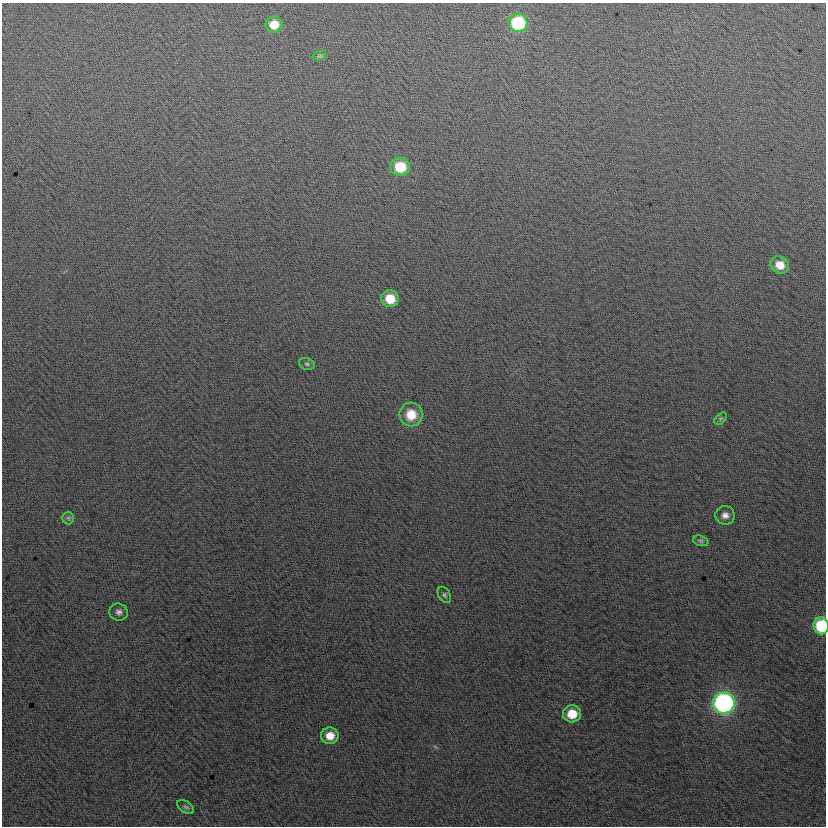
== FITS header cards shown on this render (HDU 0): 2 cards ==
NAXIS1  =                  824
NAXIS2  =                  824

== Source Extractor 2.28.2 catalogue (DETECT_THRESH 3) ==
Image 824 x 824 px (HDU 0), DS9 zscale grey, 1 PNG px = 1 image px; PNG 828 x 828 px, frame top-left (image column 1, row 824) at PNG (2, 3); each listed source drawn as its Kron ellipse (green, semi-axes under 4 px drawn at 4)
Background 4.35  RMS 13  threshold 40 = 3 sigma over >= 5 px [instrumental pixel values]
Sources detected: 19; all 19 listed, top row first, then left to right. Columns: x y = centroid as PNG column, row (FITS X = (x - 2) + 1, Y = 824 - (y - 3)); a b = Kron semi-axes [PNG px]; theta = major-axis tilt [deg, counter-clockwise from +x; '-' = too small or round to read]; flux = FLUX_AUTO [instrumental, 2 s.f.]
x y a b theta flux
518 23 9 9 - 58000
274 25 8 8 - 12000
319 56 7 4 18 1300
400 167 10 9 - 26000
780 265 9 8 - 12000
390 299 9 8 - 19000
307 364 8 5 -17 1900
411 415 12 11 - 19000
721 419 7 4 45 1800
725 515 10 9 - 5400
68 518 6 6 - 1900
701 541 8 5 -18 1800
444 595 9 6 -58 2200
119 612 9 8 - 3800
821 626 8 7 - 47000
724 703 10 10 - 270000
572 714 9 8 - 18000
330 736 9 8 - 11000
186 807 9 5 -33 1900
At the frame edge (FLAGS 8, measured only in part): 1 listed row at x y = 821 626